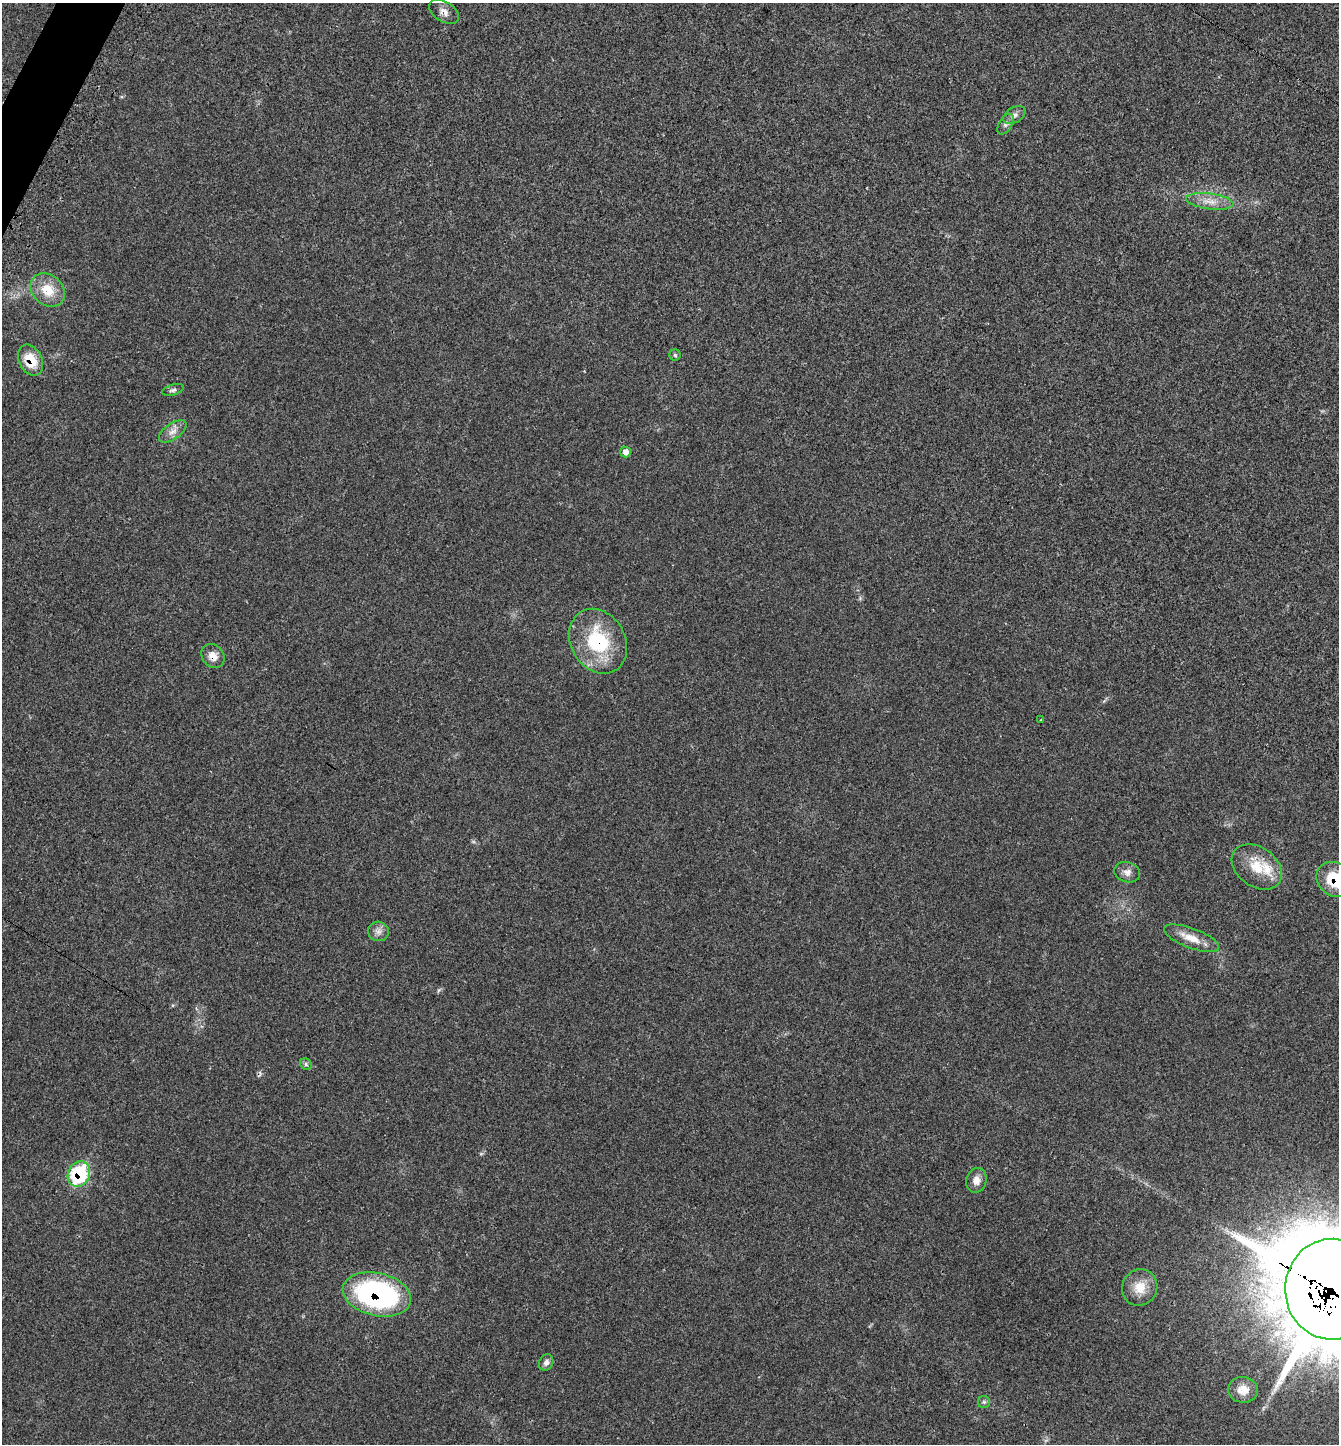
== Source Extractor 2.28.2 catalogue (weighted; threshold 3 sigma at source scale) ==
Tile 11 of 4 x 4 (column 3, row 3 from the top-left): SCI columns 2853-4189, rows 1500-2941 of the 5851 x 5844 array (HDU 1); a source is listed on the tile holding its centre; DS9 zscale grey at full resolution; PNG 1341 x 1446 px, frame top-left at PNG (2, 3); each listed source drawn as its Kron ellipse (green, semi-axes under 4 px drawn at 4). Shown black and unused: <1% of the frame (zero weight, under 3 of 4 exposures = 3% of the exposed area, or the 3 px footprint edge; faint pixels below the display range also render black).
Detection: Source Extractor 2.28.2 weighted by HDU 2 'WHT'; one run over the whole footprint, this tile lists its part. Background 0.0232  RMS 0.0039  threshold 0.0175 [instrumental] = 3 sigma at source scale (4.5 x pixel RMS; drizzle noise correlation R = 1.50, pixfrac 1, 0.05/0.05 arcsec/px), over >= 5 px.
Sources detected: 28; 1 inside a brighter listed object's ellipse — not listed separately; the other 27 listed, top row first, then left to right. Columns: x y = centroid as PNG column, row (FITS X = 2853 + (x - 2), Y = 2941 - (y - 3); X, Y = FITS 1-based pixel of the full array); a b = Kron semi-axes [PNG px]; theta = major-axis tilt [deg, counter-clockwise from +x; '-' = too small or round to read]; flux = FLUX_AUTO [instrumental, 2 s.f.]
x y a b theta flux
444 12 16 10 -33 2.5
1014 115 12 7 32 1.9
1006 124 11 6 58 1.4
1210 201 24 8 -7 4.5
48 290 19 15 -40 8.4
675 355 6 5 - 0.64
30 360 16 11 -64 8.7
173 390 11 5 17 1.1
173 431 16 8 35 2.8
625 452 5 5 - 2.8
598 641 34 27 -60 27
213 656 13 10 -49 3.6
1041 720 2 2 - 0.33
1257 867 27 19 -36 11
1127 872 13 10 -16 2.3
1335 880 19 16 -37 14
378 931 10 10 - 2
1192 938 29 10 -20 5.6
306 1064 6 5 - 0.78
79 1174 13 10 64 27
976 1180 12 10 76 3.2
1140 1287 18 17 - 6.3
1332 1289 50 47 88 5400
377 1294 35 21 -13 74
546 1362 8 7 - 1.6
1243 1390 15 13 -6 5.2
984 1402 6 6 - 0.78
Overlapping masked pixels (flux is a lower limit): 7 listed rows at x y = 30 360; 598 641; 213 656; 1335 880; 79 1174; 1332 1289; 377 1294
Isophote crosses this tile's border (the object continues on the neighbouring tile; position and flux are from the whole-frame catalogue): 2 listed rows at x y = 1335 880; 1332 1289